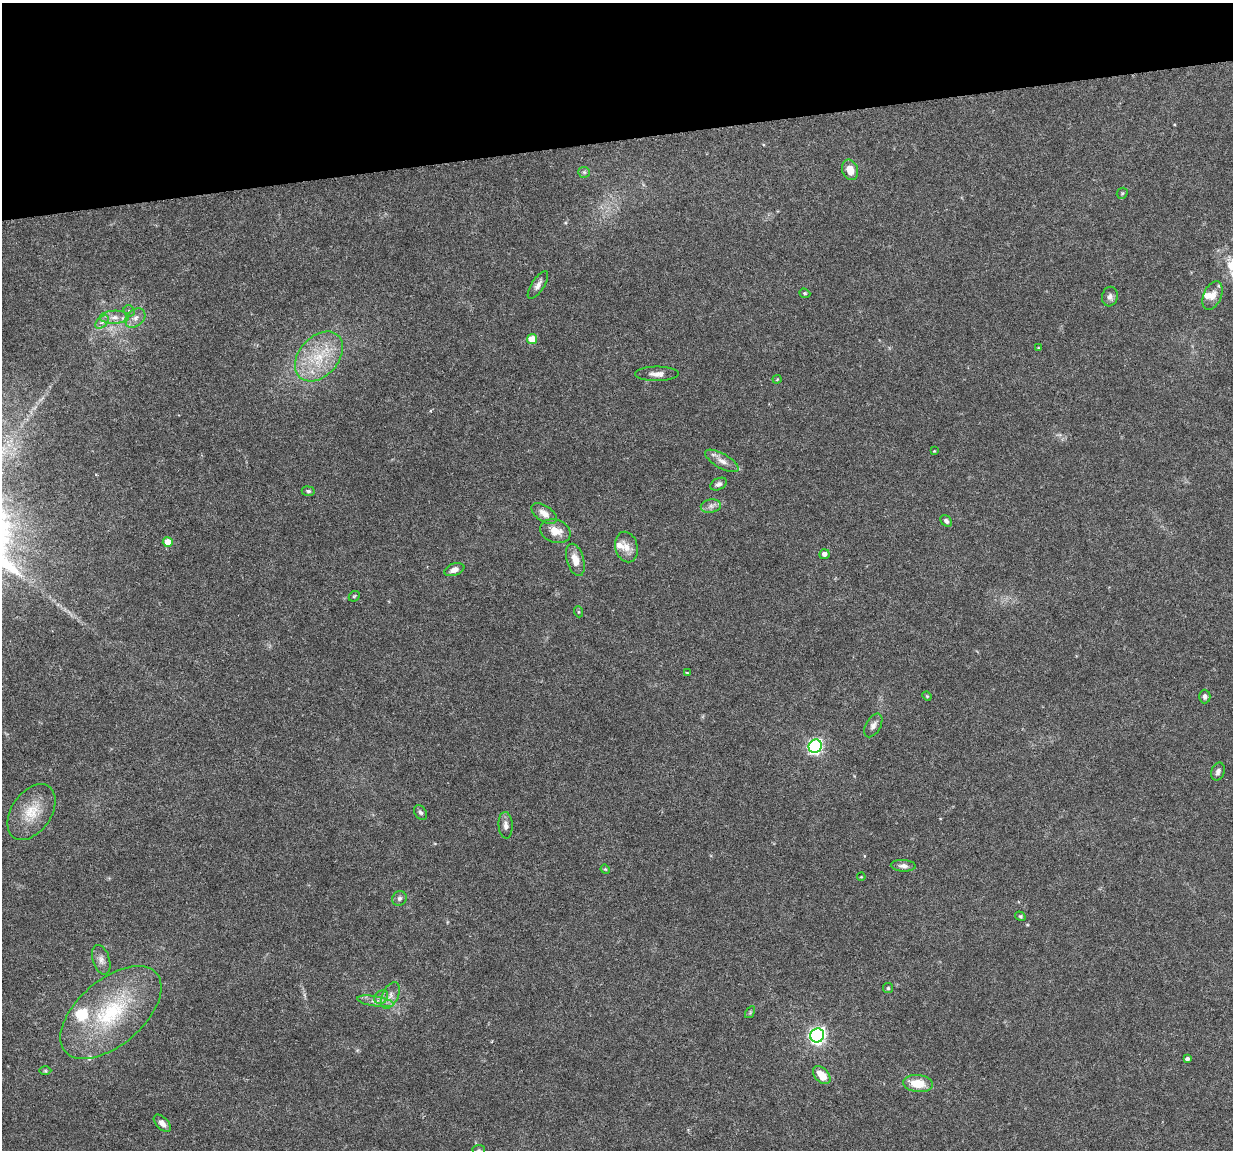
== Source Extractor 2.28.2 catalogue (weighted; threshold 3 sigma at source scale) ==
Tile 3 of 4 x 4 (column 3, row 1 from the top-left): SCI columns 2461-3691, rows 3477-4624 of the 4923 x 4704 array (HDU 1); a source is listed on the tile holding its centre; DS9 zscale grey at full resolution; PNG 1235 x 1152 px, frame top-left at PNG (2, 3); each listed source drawn as its Kron ellipse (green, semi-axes under 4 px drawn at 4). Shown black and unused: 12% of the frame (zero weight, under 4 of 8 exposures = <1% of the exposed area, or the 3 px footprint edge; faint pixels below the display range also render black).
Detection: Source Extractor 2.28.2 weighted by HDU 2 'WHT'; one run over the whole footprint, this tile lists its part. Background 0.0186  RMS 0.0013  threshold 0.00538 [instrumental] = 3 sigma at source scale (4.09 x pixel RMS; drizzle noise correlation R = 1.36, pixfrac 0.8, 0.0396/0.0396 arcsec/px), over >= 5 px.
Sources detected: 63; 4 inside a brighter listed object's ellipse — not listed separately; the other 59 listed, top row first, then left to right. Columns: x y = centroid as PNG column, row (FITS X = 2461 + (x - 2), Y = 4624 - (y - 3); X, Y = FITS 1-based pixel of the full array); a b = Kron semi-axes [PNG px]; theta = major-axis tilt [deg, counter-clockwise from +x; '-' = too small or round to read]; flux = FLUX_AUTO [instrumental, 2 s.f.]
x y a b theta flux
850 170 10 8 -71 1.4
584 172 6 5 - 0.22
1122 193 6 5 - 0.16
538 285 16 6 57 0.63
805 293 6 4 -20 0.16
1212 296 15 8 67 1
1110 297 10 7 80 0.5
129 311 6 5 - 0.21
114 317 14 6 2 0.85
135 318 11 8 40 0.71
102 322 8 5 44 0.38
532 339 5 5 - 2
1038 348 4 3 - 0.097
319 356 28 19 48 5.2
657 374 22 7 0 0.9
777 379 4 4 - 0.12
934 451 4 3 - 0.094
722 461 19 7 -30 0.92
719 484 9 5 26 0.37
308 491 6 5 - 0.25
711 506 10 6 9 0.55
544 513 14 8 -35 1
946 521 7 5 -45 0.35
555 531 15 11 -19 1.5
168 542 5 5 - 2
626 547 15 11 -76 1.2
824 554 5 5 - 0.54
575 560 16 8 -74 1.4
454 570 10 6 20 0.7
354 596 6 4 44 0.16
579 612 6 3 -71 0.11
687 673 3 3 - 0.21
927 696 5 4 - 0.12
1205 696 7 6 - 0.36
873 725 13 7 60 0.57
815 746 7 6 - 26
1218 772 9 6 68 0.42
31 812 31 19 55 3.4
421 812 8 5 -54 0.29
506 825 13 7 -87 0.61
903 866 12 6 -3 0.52
605 869 5 3 - 0.11
861 877 4 3 - 0.1
399 898 7 7 - 0.36
1020 916 5 4 - 0.19
101 960 15 8 -72 0.74
888 988 5 5 - 0.19
390 996 14 8 65 0.9
381 997 7 6 - 0.44
375 1001 19 5 -9 0.82
111 1012 60 32 41 13
750 1012 6 4 56 0.18
817 1035 7 6 - 40
1187 1059 4 4 - 0.34
45 1071 6 4 -1 0.17
822 1075 10 7 -47 1.8
918 1084 15 8 -6 2.6
162 1123 10 6 -47 0.67
479 1150 6 5 - 0.19
Isophote crosses this tile's border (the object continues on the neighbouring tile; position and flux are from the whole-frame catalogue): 1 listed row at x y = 479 1150